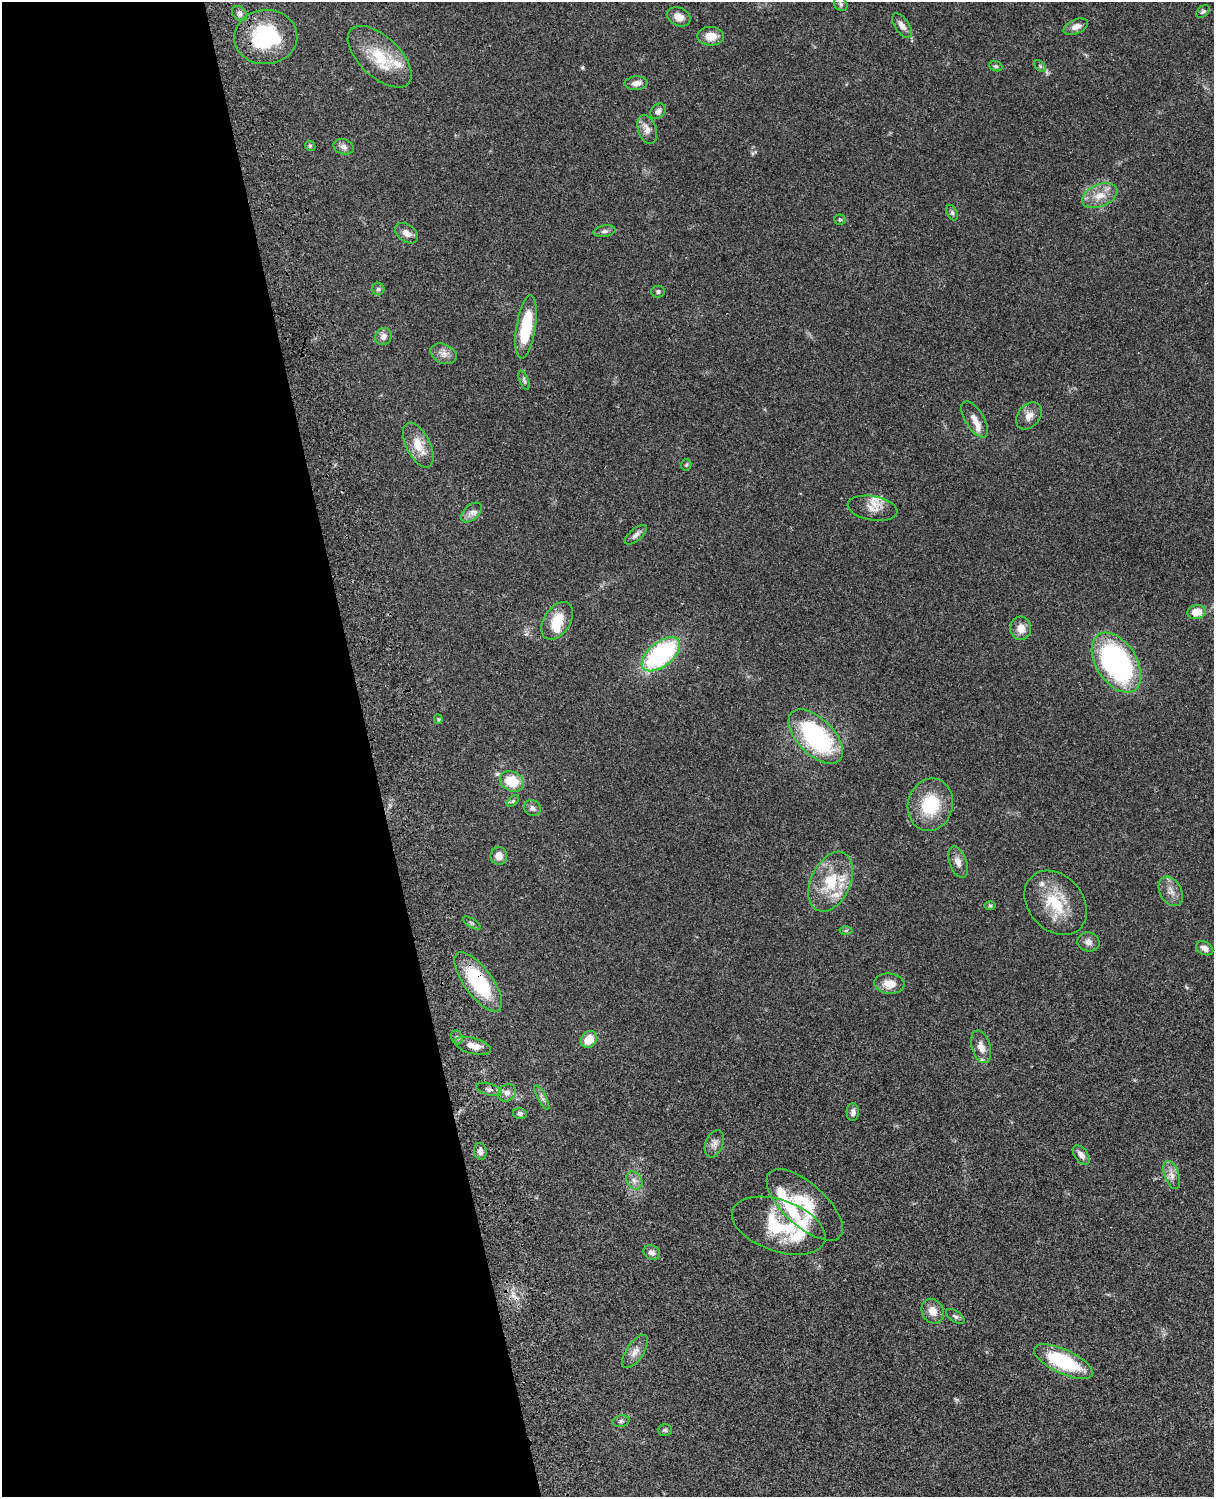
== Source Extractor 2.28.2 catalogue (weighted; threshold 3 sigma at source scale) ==
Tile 5 of 4 x 3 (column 1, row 2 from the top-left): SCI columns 121-1332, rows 1773-3267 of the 5086 x 4926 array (HDU 1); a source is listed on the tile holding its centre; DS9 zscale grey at full resolution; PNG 1216 x 1499 px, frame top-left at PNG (2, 2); each listed source drawn as its Kron ellipse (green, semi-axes under 4 px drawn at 4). Shown black and unused: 31% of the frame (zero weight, under 3 of 4 exposures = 6% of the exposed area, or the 3 px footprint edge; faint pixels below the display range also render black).
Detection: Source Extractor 2.28.2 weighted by HDU 2 'WHT'; one run over the whole footprint, this tile lists its part. Background 0.0778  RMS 0.0058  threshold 0.026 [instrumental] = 3 sigma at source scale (4.5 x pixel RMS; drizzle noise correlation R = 1.50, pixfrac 1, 0.05/0.05 arcsec/px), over >= 5 px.
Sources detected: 89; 1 cosmic-ray / hot-pixel residue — neither listed nor drawn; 8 inside a brighter listed object's ellipse — not listed separately; the other 80 listed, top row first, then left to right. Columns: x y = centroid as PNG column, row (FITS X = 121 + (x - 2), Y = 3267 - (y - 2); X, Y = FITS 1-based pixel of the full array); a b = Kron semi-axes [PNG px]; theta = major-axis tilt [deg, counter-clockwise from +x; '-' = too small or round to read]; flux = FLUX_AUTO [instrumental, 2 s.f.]
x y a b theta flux
841 4 8 6 -52 1.4
1203 12 7 5 38 1
240 13 8 6 -44 1.6
679 17 12 9 -24 4.4
902 26 14 7 -55 3.5
1076 27 13 7 22 3.7
711 36 13 9 -2 6.9
266 37 31 27 4 44
380 57 39 20 -43 23
996 66 7 5 -20 0.98
1040 66 7 4 -46 0.91
636 83 11 7 4 3.4
658 111 8 6 48 2.2
647 129 15 9 -70 4.2
310 146 5 4 - 0.79
343 147 10 7 -20 2.5
1100 196 19 11 22 8.1
952 213 8 5 -63 1.2
840 220 5 5 - 0.76
604 231 11 5 9 1.8
406 233 13 8 -37 4.1
378 289 6 6 - 1.2
658 292 7 6 - 1.3
526 327 32 9 81 29
383 337 9 8 - 3.1
443 354 13 9 -23 3.8
524 380 10 4 -69 1.3
1029 416 15 11 50 4.5
975 419 20 9 -58 5.8
418 445 24 12 -63 11
686 465 6 5 - 0.81
872 508 25 12 -10 7.1
472 512 12 7 40 3.2
636 535 13 6 40 2.4
1197 612 9 7 9 8.5
557 621 21 13 57 13
1021 628 12 10 88 5.7
661 654 22 12 39 83
1116 662 33 20 -57 130
438 719 5 4 - 0.59
816 737 34 18 -45 70
512 781 12 9 -25 15
513 801 7 4 45 1
930 805 26 22 76 26
532 808 9 7 -31 2
499 856 9 8 - 4.8
958 862 16 8 -70 4.1
831 882 32 19 65 23
1171 891 16 11 -61 4.8
1056 903 35 27 -48 24
990 905 6 4 -1 0.8
472 923 10 4 -34 0.93
846 931 6 4 2 0.78
1088 942 11 9 -15 3.1
1205 948 9 6 -27 2.9
478 982 35 14 -53 43
889 984 15 10 -5 7.4
457 1037 7 5 -69 1.3
589 1039 9 7 51 9.9
473 1046 19 8 -15 6.1
981 1047 17 9 -73 5.8
489 1089 13 5 -17 2.2
507 1093 9 8 - 2.8
542 1097 13 4 -62 1.7
853 1112 9 6 88 2.3
520 1113 7 5 -14 1.7
714 1144 14 8 69 3.2
480 1151 8 6 -79 2.6
1081 1155 11 6 -54 3.4
1172 1175 15 7 -70 3.7
634 1180 9 7 -57 2.8
805 1205 48 21 -42 27
779 1226 49 25 -19 33
652 1252 8 7 - 2.5
933 1311 13 10 -59 5.6
955 1316 10 5 -33 1.5
635 1351 19 8 56 4.4
1063 1362 32 12 -25 41
621 1421 8 5 11 1.3
665 1430 7 5 -2 1.1
Overlapping masked pixels (flux is a lower limit): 2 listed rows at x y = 478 982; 489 1089